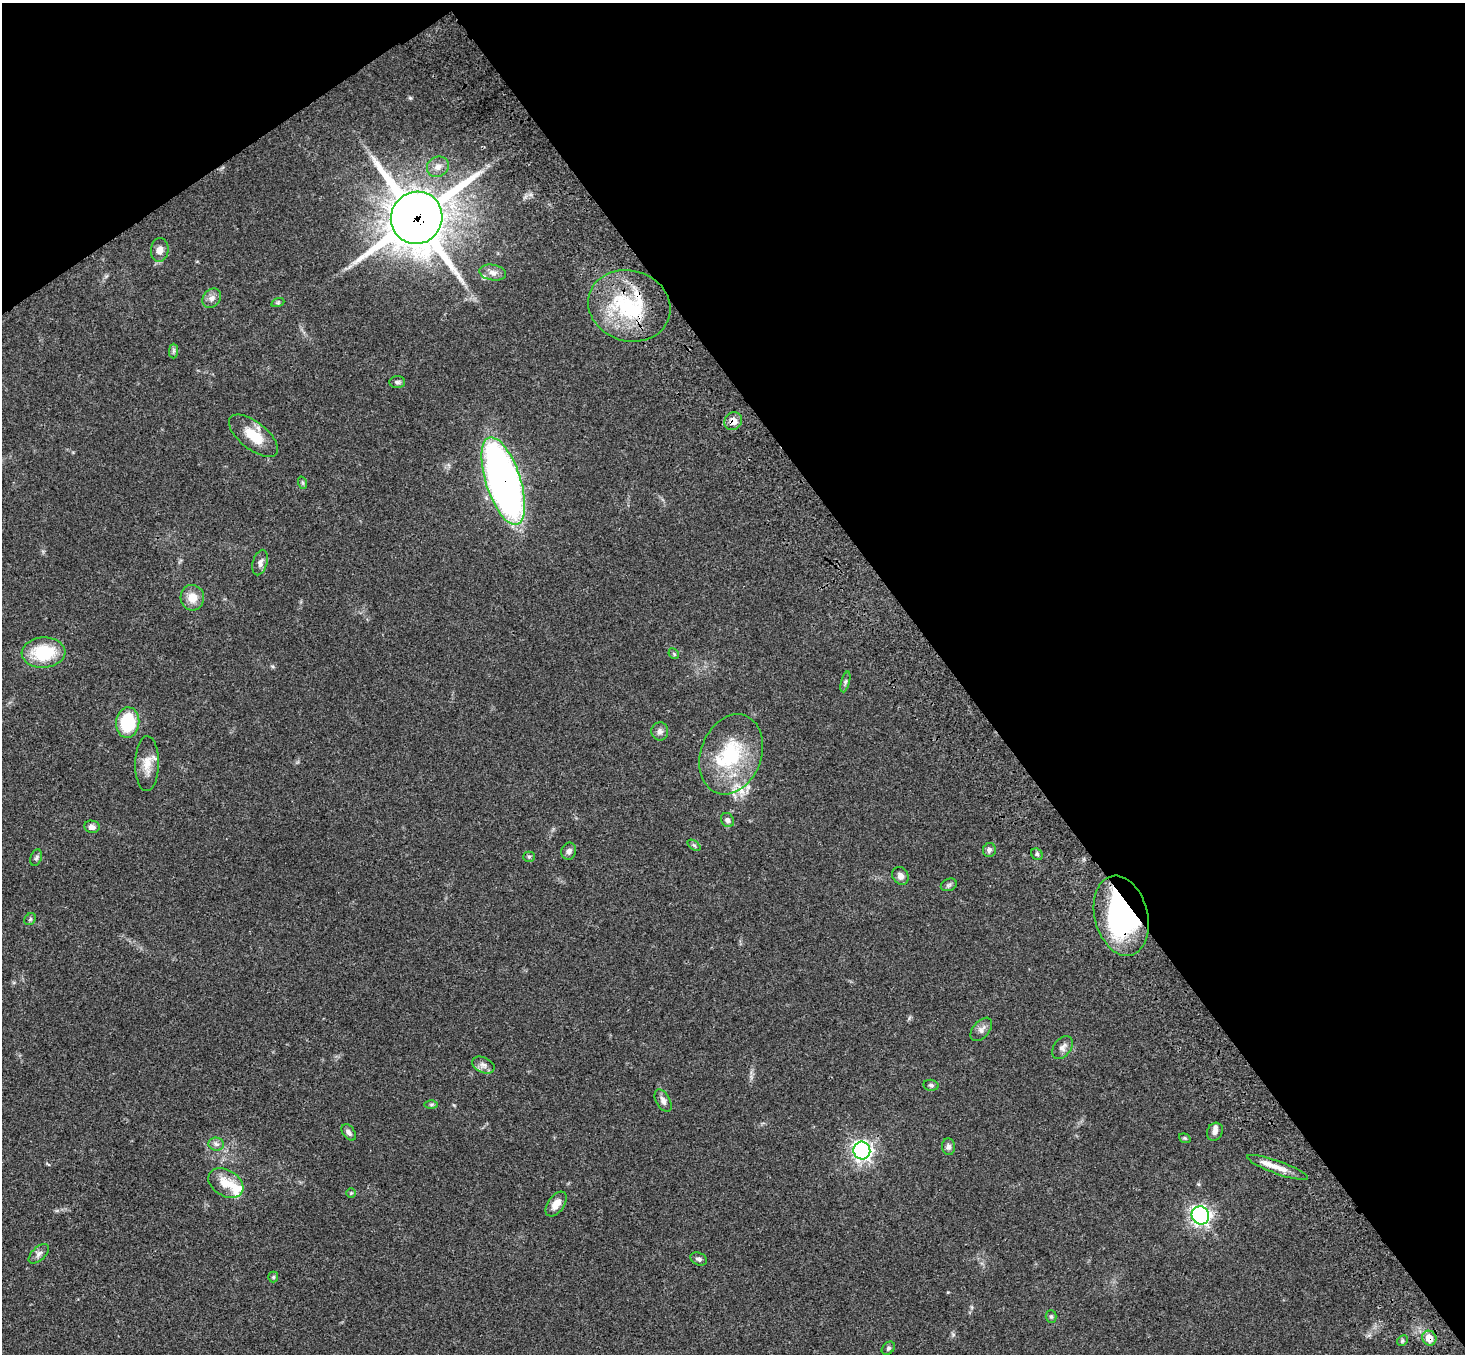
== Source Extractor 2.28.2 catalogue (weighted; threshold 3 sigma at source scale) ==
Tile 3 of 4 x 4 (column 3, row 1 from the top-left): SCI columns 3030-4492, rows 4429-5780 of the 6059 x 6016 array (HDU 1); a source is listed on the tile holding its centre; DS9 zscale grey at full resolution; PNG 1467 x 1356 px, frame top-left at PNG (2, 3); each listed source drawn as its Kron ellipse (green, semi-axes under 4 px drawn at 4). Shown black and unused: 38% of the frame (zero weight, under 3 of 4 exposures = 6% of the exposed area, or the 3 px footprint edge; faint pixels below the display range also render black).
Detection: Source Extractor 2.28.2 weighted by HDU 2 'WHT'; one run over the whole footprint, this tile lists its part. Background 0.0503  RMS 0.0054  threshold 0.0244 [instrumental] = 3 sigma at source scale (4.5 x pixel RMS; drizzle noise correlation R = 1.50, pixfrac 1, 0.05/0.05 arcsec/px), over >= 5 px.
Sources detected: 64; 6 inside a brighter listed object's ellipse — not listed separately; the other 58 listed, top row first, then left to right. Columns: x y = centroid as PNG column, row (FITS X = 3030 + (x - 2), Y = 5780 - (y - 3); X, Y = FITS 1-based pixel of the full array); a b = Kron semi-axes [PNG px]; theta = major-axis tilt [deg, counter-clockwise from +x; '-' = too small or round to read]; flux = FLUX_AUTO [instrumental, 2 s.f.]
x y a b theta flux
438 167 11 10 - 3.6
417 218 26 25 - 2200
160 250 12 9 82 3.6
493 273 13 8 -10 3.2
212 298 10 8 48 2.7
278 302 7 4 19 0.78
629 306 41 35 -17 47
174 351 7 4 89 1
397 382 8 6 3 1.2
733 421 9 8 - 4.2
254 436 29 13 -38 13
503 481 46 17 -72 330
303 483 6 4 -71 0.73
260 563 13 7 73 2.5
192 598 13 12 - 6.9
43 653 22 15 3 25
674 654 6 4 -45 0.71
845 682 10 3 75 1.1
128 722 15 11 82 27
660 731 9 8 - 2.2
731 754 41 30 69 38
147 764 27 12 89 7.7
727 820 7 6 - 1.6
92 827 7 6 - 2.7
694 845 7 4 -36 0.84
989 850 7 6 - 1.9
569 851 8 7 - 1.9
1037 854 6 5 - 1
529 857 5 5 - 0.81
36 858 8 5 71 1.1
900 876 9 7 -57 2.7
949 885 8 6 22 1.2
1121 916 41 26 -76 88
30 919 6 5 - 0.82
981 1029 14 8 50 2.8
1062 1047 13 8 53 2.7
483 1065 12 7 -24 2.5
931 1085 7 5 -9 1.1
663 1101 12 7 -60 2.3
431 1104 6 4 1 0.81
349 1132 9 5 -54 1.7
1215 1132 9 7 64 2.3
1185 1138 6 4 -20 0.68
216 1144 8 6 -6 1.8
948 1147 8 6 -85 1.8
862 1150 9 8 - 180
1277 1167 32 6 -20 6.5
226 1183 19 13 -31 8.9
351 1193 5 5 - 0.65
556 1204 14 8 54 4.8
1200 1215 9 8 - 140
39 1254 12 6 43 2.2
699 1259 9 6 -23 1.5
273 1277 5 5 - 0.79
1051 1316 6 5 - 0.89
1429 1338 7 7 - 7
1402 1341 6 4 46 0.74
888 1348 7 5 44 1
Overlapping masked pixels (flux is a lower limit): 6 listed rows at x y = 417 218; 629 306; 733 421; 503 481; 1121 916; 1429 1338